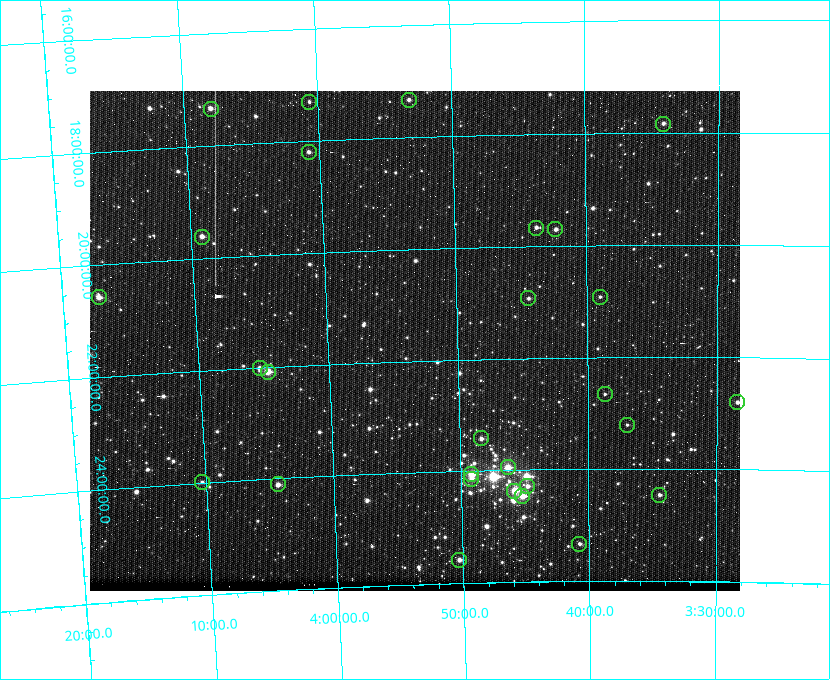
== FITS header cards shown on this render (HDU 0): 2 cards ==
NAXIS1  =                  650 / Width of table row in bytes
NAXIS2  =                  500 / Number of rows in table

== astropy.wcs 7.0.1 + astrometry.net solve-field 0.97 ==
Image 650 x 500 px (HDU 0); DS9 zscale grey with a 90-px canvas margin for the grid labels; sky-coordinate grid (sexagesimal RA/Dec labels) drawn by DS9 from the SOLVED WCS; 28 Tycho-2 reference stars matched to detected sources circled (green)
Header WCS: none
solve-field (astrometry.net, Tycho-2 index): SOLVED blind (the file carries no WCS)
Solved WCS: RA---TAN-SIP/DEC--TAN-SIP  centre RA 03:53:18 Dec +21:38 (58.33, +21.63 deg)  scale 64.5 arcsec/px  FOV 699.1' x 537.8'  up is -178 deg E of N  parity flipped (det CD > 0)
(file carries no celestial WCS; the grid is the blind solution)
Tycho-2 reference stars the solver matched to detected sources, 28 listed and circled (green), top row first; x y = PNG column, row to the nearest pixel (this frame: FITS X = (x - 90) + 1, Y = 500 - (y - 91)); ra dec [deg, ICRS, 3 dp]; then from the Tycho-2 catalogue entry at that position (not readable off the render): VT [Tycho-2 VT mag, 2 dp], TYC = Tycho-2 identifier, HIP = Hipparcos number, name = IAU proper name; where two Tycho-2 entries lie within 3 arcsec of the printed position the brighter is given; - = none
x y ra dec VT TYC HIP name
409 100 58.292 +17.327 5.99 1253-716-1 18170 -
309 102 60.154 +17.297 6.31 1254-501-1 18717 -
211 109 61.998 +17.340 6.10 1254-867-1 19284 -
663 124 53.535 +17.833 6.26 1238-1180-1 16641 -
309 152 60.203 +18.194 5.91 1254-866-1 18735 -
536 228 55.947 +19.665 6.24 1243-280-1 17408 -
555 229 55.579 +19.700 5.67 1243-946-1 17309 -
202 237 62.292 +19.609 5.62 1259-984-1 19388 -
99 297 64.315 +20.579 4.95 1272-1126-1 19990 -
600 297 54.750 +20.916 6.51 1247-1065-1 17026 -
528 298 56.118 +20.929 6.08 1260-1427-1 17453 -
260 368 61.334 +22.009 5.97 1262-1646-1 19076 -
268 372 61.174 +22.082 4.46 1262-1645-1 19038 -
605 394 54.670 +22.660 6.70 1799-660-1 17000 -
737 402 52.111 +22.804 6.15 1797-1555-1 16181 -
627 425 54.242 +23.211 6.73 1798-536-1 16859 -
481 438 57.087 +23.421 5.43 1800-2207-1 17776 -
508 467 56.582 +23.948 4.15 1800-2204-1 17608 Merope
471 474 57.291 +24.053 3.60 1800-2203-1 17847 Atlas
471 479 57.297 +24.137 5.03 1800-2200-1 17851 Pleione
202 482 62.570 +23.981 7.28 1814-1494-1 - -
278 484 61.090 +24.106 5.60 1814-1647-1 19009 -
527 486 56.201 +24.289 5.44 1799-1440-1 17489 Celaeno
514 491 56.457 +24.368 3.85 1799-1439-1 17573 Maia
659 495 53.611 +24.465 6.09 1802-1524-1 16664 -
522 496 56.302 +24.467 4.27 1803-1585-1 17531 Taygeta
579 544 55.193 +25.329 6.11 1803-1582-1 17181 -
459 560 57.579 +25.579 5.26 1804-2519-1 17954 -